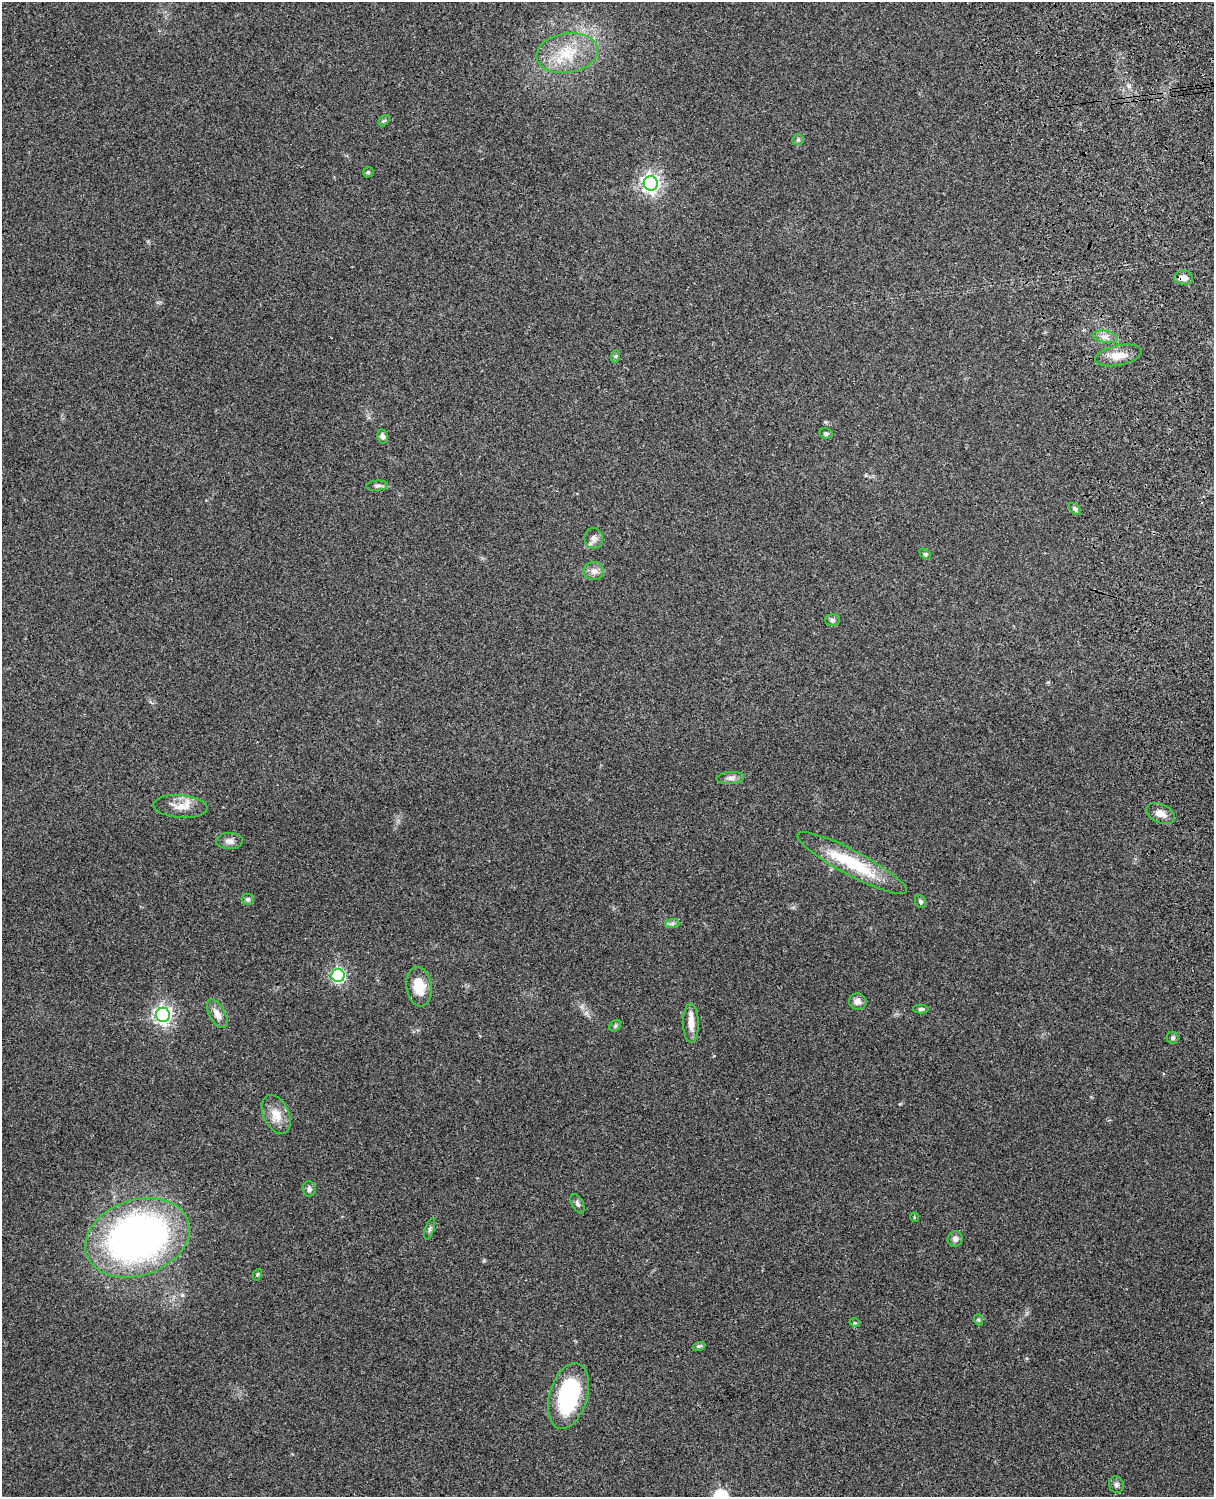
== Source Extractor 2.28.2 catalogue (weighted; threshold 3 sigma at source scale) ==
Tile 6 of 4 x 3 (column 2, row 2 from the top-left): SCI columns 1331-2542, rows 1659-3153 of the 5088 x 4925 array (HDU 1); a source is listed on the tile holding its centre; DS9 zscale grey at full resolution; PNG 1216 x 1499 px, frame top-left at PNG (2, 2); each listed source drawn as its Kron ellipse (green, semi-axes under 4 px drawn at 4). Shown black and unused: <1% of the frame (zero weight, under 3 of 4 exposures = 6% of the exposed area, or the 3 px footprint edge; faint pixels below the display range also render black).
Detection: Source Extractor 2.28.2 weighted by HDU 2 'WHT'; one run over the whole footprint, this tile lists its part. Background 0.279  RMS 0.0092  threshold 0.0413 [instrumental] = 3 sigma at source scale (4.5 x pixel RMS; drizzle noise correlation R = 1.50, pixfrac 1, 0.05/0.05 arcsec/px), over >= 5 px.
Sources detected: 48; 1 inside a brighter listed object's ellipse — not listed separately; the other 47 listed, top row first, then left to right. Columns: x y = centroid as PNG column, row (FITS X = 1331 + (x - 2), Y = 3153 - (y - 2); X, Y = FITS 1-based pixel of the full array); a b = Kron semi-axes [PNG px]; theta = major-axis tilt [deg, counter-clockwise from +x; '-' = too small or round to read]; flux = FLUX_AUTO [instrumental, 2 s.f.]
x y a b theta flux
567 53 31 20 8 36
384 121 6 4 50 1.5
798 140 6 5 - 1.6
368 172 6 4 44 1.2
651 183 7 7 - 390
1183 278 9 7 -3 7
1105 337 12 6 -11 4.6
1118 355 23 10 12 12
616 356 6 4 71 1.2
826 433 6 5 - 2.1
382 437 7 5 -80 2.6
377 486 11 5 5 2.7
1075 509 7 4 -45 1.8
594 538 10 9 - 4.4
925 554 6 4 -44 1.3
594 571 10 9 - 5.2
832 620 7 6 - 2.1
730 778 13 6 4 3.5
180 807 27 11 -5 13
1161 813 15 9 -24 7.8
230 841 13 8 -2 4.5
852 863 62 12 -28 55
248 899 6 5 - 2.1
921 902 7 5 -58 1.9
672 923 7 4 1 2
338 976 6 6 - 160
419 987 20 12 -82 20
858 1001 9 8 - 4.9
921 1009 7 4 0 2.1
217 1014 16 8 -61 6.8
163 1015 7 7 - 360
691 1023 20 8 -88 10
615 1026 6 5 - 1.4
1172 1038 6 6 - 2
276 1114 21 12 -65 13
309 1189 8 6 -83 2.9
578 1204 10 5 -63 2.5
914 1217 5 3 - 0.73
430 1229 11 4 71 2
137 1238 53 38 19 380
955 1239 8 7 - 3.5
257 1275 6 4 59 1.1
979 1320 6 3 -71 1.2
855 1323 5 3 - 0.92
699 1346 6 4 17 1.5
568 1396 34 19 73 86
1116 1485 8 7 - 2.7
Overlapping masked pixels (flux is a lower limit): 1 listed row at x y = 1183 278